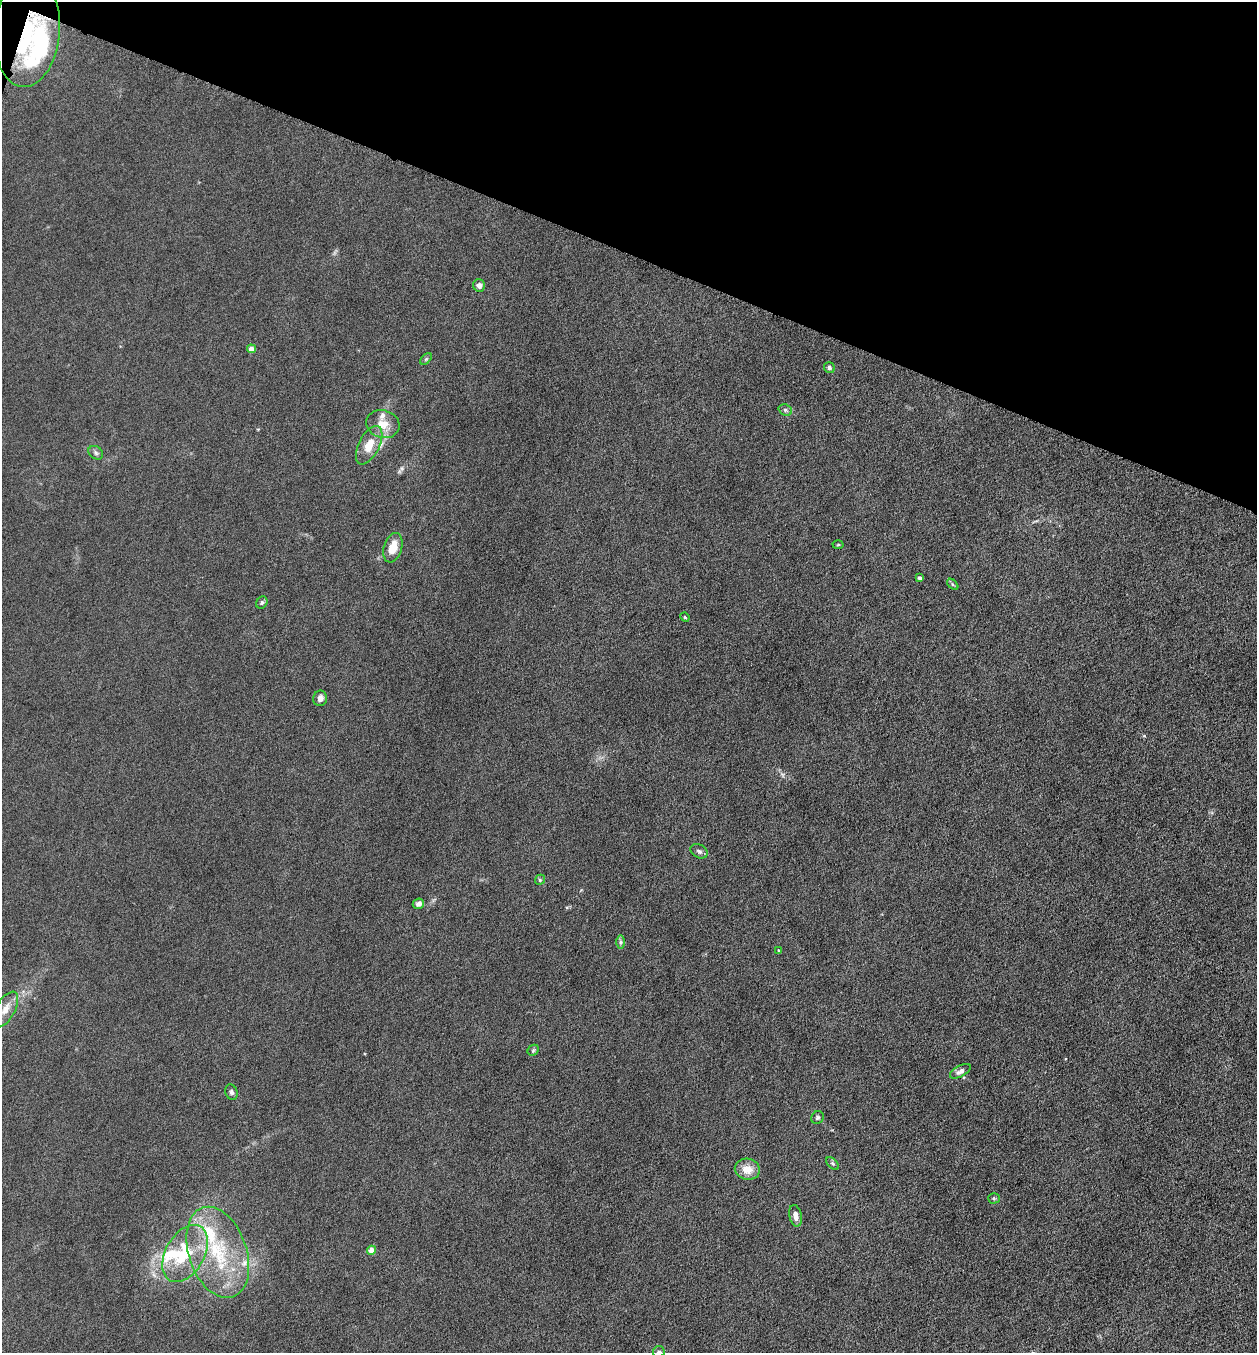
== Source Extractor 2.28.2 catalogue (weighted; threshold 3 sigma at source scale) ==
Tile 2 of 4 x 4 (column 2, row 1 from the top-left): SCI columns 1396-2650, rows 4059-5409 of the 5429 x 5413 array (HDU 1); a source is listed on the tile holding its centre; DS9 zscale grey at full resolution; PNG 1259 x 1355 px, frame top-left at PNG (2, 2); each listed source drawn as its Kron ellipse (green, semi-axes under 4 px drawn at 4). Shown black and unused: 19% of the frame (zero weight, under 4 of 8 exposures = <1% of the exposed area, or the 3 px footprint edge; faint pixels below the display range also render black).
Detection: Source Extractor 2.28.2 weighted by HDU 2 'WHT'; one run over the whole footprint, this tile lists its part. Background 0.0481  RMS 0.0055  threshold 0.0225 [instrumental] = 3 sigma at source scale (4.09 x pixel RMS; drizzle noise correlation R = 1.36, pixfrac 0.8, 0.05/0.05 arcsec/px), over >= 5 px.
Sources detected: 42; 2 inside a brighter object's white glare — neither listed nor drawn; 6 inside a brighter listed object's ellipse — not listed separately; the other 34 listed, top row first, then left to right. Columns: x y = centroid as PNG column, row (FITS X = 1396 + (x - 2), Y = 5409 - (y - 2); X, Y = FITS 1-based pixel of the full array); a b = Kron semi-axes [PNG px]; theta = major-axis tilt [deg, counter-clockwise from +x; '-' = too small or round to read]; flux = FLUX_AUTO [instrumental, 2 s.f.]
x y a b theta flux
27 30 57 33 86 42
479 285 6 6 - 2.2
251 349 4 4 - 3.3
426 359 7 4 46 0.72
829 368 6 5 - 1.1
785 410 7 5 -21 1.1
383 424 17 14 -17 7.2
369 445 21 10 63 8.5
96 453 8 6 -37 1.3
838 545 5 3 - 0.49
393 548 15 9 73 7.3
920 578 4 4 - 1.2
953 584 7 4 -46 0.75
262 602 6 5 - 1.1
685 617 5 4 - 0.61
320 698 8 7 - 2.4
699 851 9 6 -29 1.4
540 880 5 4 - 0.67
418 904 6 5 - 2.1
621 942 7 4 90 1
779 950 4 3 - 0.42
5 1009 20 9 61 5
533 1050 6 5 - 0.74
960 1071 11 5 28 2
231 1092 8 6 -69 1.4
817 1118 7 6 - 0.89
833 1164 7 4 -45 0.86
747 1169 12 10 -11 6.1
994 1198 5 5 - 0.71
795 1216 11 6 -78 3.3
371 1250 4 4 - 5.4
218 1252 47 29 -71 44
185 1253 31 19 60 27
659 1352 6 6 - 1.3
Overlapping masked pixels (flux is a lower limit): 1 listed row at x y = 27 30
Isophote crosses this tile's border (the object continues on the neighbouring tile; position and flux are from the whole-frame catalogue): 1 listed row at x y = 659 1352